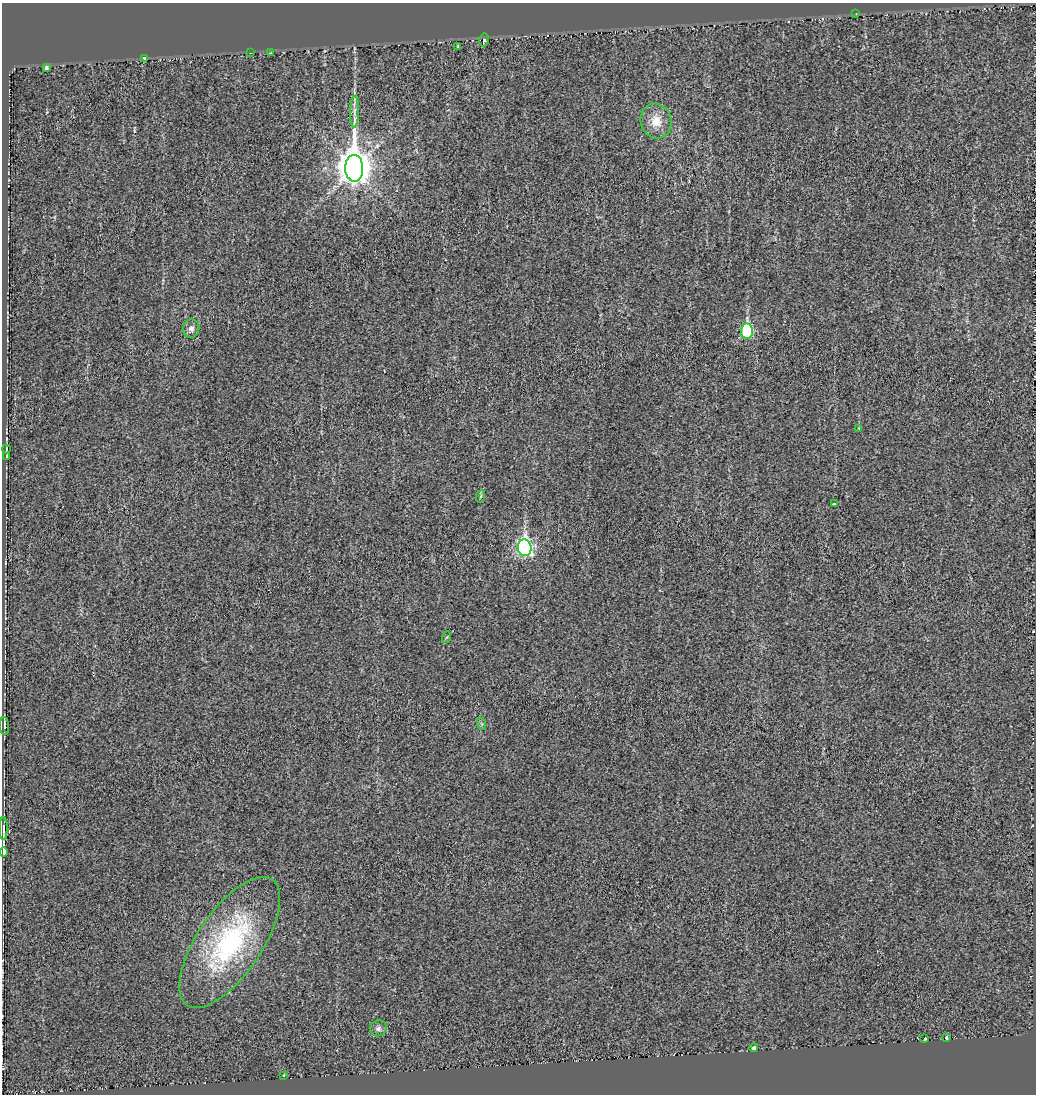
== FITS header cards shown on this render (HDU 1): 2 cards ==
NAXIS1  =                 1034
NAXIS2  =                 1092

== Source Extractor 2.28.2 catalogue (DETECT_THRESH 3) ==
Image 1034 x 1092 px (HDU 1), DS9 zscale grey, 1 PNG px = 1 image px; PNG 1038 x 1096 px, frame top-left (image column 1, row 1092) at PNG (2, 3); each listed source drawn as its Kron ellipse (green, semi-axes under 4 px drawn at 4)
Background 9.12e-04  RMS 0.016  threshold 0.047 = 3 sigma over >= 5 px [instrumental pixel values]
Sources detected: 29; all 29 listed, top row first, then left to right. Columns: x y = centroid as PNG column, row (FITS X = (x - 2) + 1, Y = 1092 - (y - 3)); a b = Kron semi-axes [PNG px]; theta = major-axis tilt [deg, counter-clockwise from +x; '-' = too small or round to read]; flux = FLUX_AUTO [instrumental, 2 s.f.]
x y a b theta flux
856 14 3 2 - 1.2
484 40 6 5 - 1.8
458 47 3 3 - 1.5
250 53 3 2 - 2
270 53 4 3 - 9.1
145 58 4 3 - 33
46 68 4 3 - 19
354 112 16 4 88 4.9
656 121 17 15 -74 19
354 168 13 9 -89 1900
191 328 9 8 - 5.7
747 331 7 6 - 97
859 428 4 4 - 0.88
6 449 4 2 - 1.1
6 456 4 3 - 6.9
481 496 6 4 70 1.5
834 504 3 3 - 1.6
525 548 8 7 - 260
447 637 6 3 70 1.1
482 724 6 4 -71 1.7
4 726 9 3 -88 3.9
3 829 11 2 89 2.2
4 852 5 3 - 120
230 942 76 32 56 170
378 1028 8 8 - 3.5
947 1037 3 3 - 7.5
925 1039 3 3 - 3.8
754 1048 4 4 - 2
284 1075 3 2 - 0.67
At the frame edge (FLAGS 8, measured only in part): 1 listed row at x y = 4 852